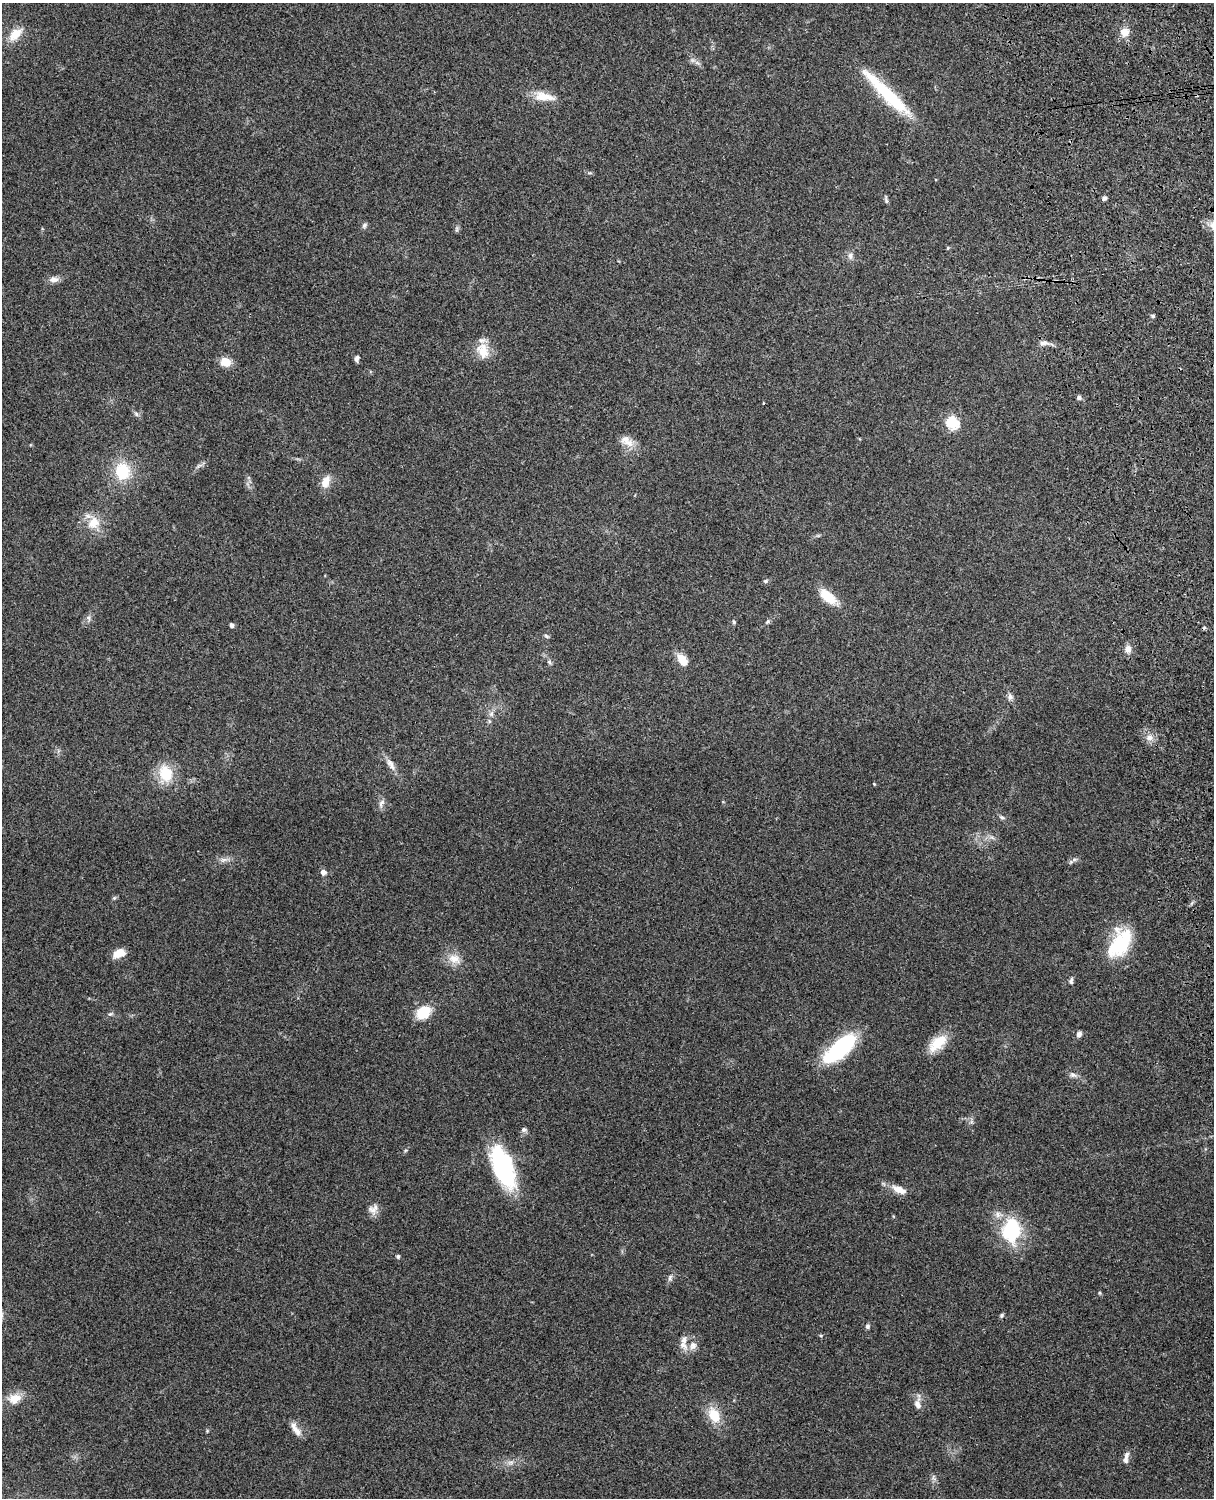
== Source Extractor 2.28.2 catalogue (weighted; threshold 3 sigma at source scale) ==
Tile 6 of 4 x 3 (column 2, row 2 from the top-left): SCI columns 1331-2542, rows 1659-3154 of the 5087 x 4926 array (HDU 1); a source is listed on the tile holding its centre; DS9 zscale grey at full resolution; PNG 1216 x 1500 px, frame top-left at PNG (2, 3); no overlay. Shown black and unused: <1% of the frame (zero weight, under 3 of 4 exposures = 6% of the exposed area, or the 3 px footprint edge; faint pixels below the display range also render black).
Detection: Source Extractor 2.28.2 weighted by HDU 2 'WHT'; one run over the whole footprint, this tile lists its part. Background 0.259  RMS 0.0089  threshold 0.0401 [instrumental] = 3 sigma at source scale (4.5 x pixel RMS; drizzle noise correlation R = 1.50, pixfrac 1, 0.05/0.05 arcsec/px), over >= 5 px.
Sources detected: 82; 1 inside a brighter object's white glare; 1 cosmic-ray / hot-pixel residue — not listed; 6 inside a brighter listed object's ellipse — not listed separately; the other 74 listed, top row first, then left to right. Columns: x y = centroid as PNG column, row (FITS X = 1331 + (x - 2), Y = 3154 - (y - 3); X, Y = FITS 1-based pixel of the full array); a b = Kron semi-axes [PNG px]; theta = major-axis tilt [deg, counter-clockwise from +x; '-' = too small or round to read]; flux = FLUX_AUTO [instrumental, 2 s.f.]
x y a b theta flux
1124 32 10 10 - 8.7
15 34 20 11 42 14
885 92 81 12 -44 54
544 96 25 11 -10 15
1104 198 6 5 - 2.2
886 200 11 4 -82 1.7
364 225 7 6 - 2.1
457 229 7 4 89 1.5
948 248 5 4 - 0.94
850 256 10 6 -83 3.3
54 279 13 8 0 4.7
1153 316 6 4 -28 1.3
1043 343 12 6 5 3.9
483 351 22 14 -72 15
357 359 8 6 84 2.5
225 362 12 10 -16 11
1079 398 7 5 -74 1.9
136 414 7 5 -46 1.9
952 423 6 6 - 80
629 443 16 10 -13 8.6
199 466 9 3 45 2.2
123 471 16 14 -82 34
325 482 17 10 69 8.9
93 523 18 15 49 16
765 581 5 5 - 1.4
828 597 19 10 -40 22
88 618 7 4 -47 2
768 621 8 5 46 1.6
734 622 6 4 -73 1.3
231 625 6 5 - 2.2
546 636 7 4 -36 1.4
1128 649 9 7 87 5.4
682 660 13 8 -56 13
549 662 6 5 - 1.5
1010 697 8 7 - 3.1
491 714 7 5 46 2.2
489 721 6 4 -72 1.3
1149 738 10 8 10 5.5
391 764 20 7 -61 6.3
166 773 18 14 -67 27
874 784 4 3 - 0.8
381 803 12 7 66 3.6
1002 817 8 5 -35 2
1074 859 6 6 - 2
223 860 10 6 18 3.7
323 872 6 5 - 4.8
114 898 6 4 43 1.3
1120 944 39 20 54 47
119 953 13 8 23 12
454 959 17 12 -14 11
1071 981 9 5 82 2.1
423 1012 18 13 37 20
110 1014 6 5 - 1.5
1079 1034 7 6 - 3
937 1043 25 13 41 20
840 1049 36 14 41 91
1073 1075 10 6 -23 3.2
523 1130 7 7 - 2.4
502 1166 42 19 -67 99
899 1190 21 9 -22 9.6
373 1209 15 12 51 6.3
1011 1230 31 21 83 53
398 1257 5 4 - 1.8
670 1277 9 5 64 2.4
1099 1293 5 3 - 0.89
1002 1315 6 5 - 1.5
867 1326 6 6 - 1.8
683 1345 13 9 -42 6.4
14 1398 18 13 14 12
918 1404 15 9 -78 6.1
714 1415 17 12 -59 19
296 1429 20 7 -55 7.2
1126 1457 15 5 80 4.4
510 1462 9 4 9 2.8